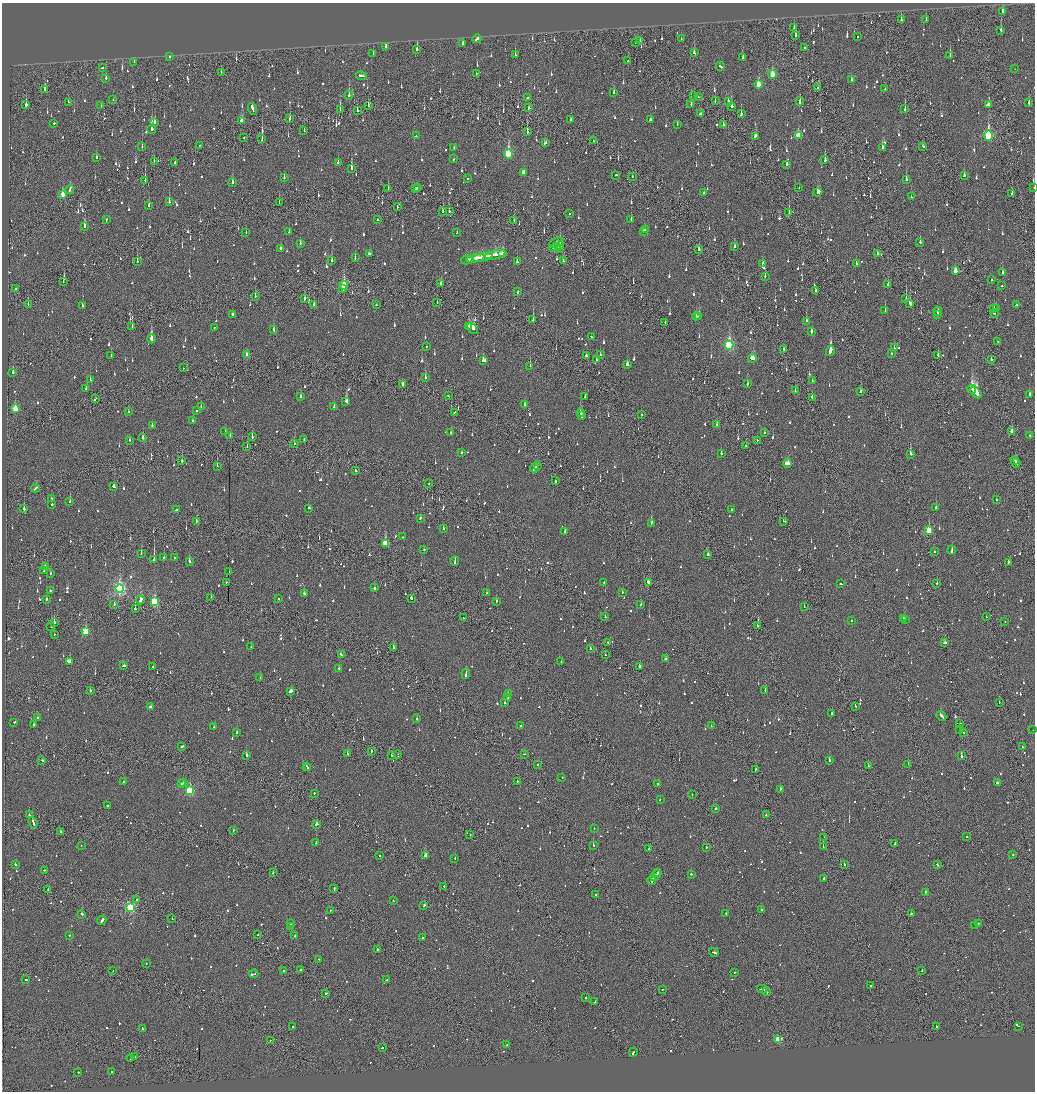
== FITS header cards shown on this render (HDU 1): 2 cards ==
NAXIS1  =                 2065
NAXIS2  =                 2179

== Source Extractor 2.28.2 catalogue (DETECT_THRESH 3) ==
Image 2065 x 2179 px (HDU 1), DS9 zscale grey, zoomed out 1/2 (1 PNG px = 2 x 2 image px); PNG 1037 x 1094 px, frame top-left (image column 1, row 2178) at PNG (2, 3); each listed source drawn as its Kron ellipse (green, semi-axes under 4 px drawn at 4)
Background -0.142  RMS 0.074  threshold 0.221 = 3 sigma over >= 5 px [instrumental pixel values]
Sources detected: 1624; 80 cannot appear on this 1/2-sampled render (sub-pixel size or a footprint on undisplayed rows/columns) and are neither listed nor drawn; of the other 1544, the 500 brightest by FLUX_AUTO listed and drawn (1044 fainter detections omitted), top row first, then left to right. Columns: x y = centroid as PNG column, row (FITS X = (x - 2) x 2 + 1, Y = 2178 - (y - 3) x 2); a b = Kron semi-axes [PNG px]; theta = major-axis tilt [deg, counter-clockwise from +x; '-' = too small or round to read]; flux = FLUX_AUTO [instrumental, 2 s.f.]
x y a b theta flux
1003 12 3 2 - 370
901 20 3 2 - 81
926 20 2 2 - 100
794 27 2 2 - 62
1001 30 3 2 - 370
795 36 3 2 - 100
857 36 2 1 - 140
477 39 4 2 - 140
681 39 2 1 - 220
640 40 3 2 - 61
635 42 3 2 - 80
463 43 3 2 - 93
386 47 3 2 - 130
805 47 2 1 - 80
417 49 3 2 - 260
373 53 3 1 - 59
694 53 3 2 - 92
515 55 3 2 - 75
950 56 3 1 - 95
170 57 2 2 - 98
743 58 3 2 - 100
628 61 2 1 - 65
134 62 3 1 - 61
720 66 4 2 - 160
102 68 2 2 - 60
1015 69 2 1 - 60
221 72 2 2 - 56
476 73 2 2 - 74
772 74 4 3 - 290
361 76 5 2 - 220
106 78 3 2 - 94
851 80 3 2 - 99
758 84 4 3 - 370
818 87 2 1 - 140
45 89 3 2 - 200
885 89 2 2 - 64
614 92 3 2 - 100
349 95 4 2 - 230
694 96 3 2 - 58
698 97 2 2 - 67
527 98 2 2 - 65
113 100 2 1 - 73
715 101 2 1 - 58
728 101 3 2 - 150
800 101 4 2 - 200
68 102 3 1 - 140
1029 103 3 2 - 110
691 104 3 1 - 100
26 105 2 2 - 430
988 105 3 2 - 120
101 106 2 2 - 190
368 106 2 1 - 81
731 106 3 2 - 450
529 108 3 2 - 80
252 109 6 2 -72 250
905 109 3 2 - 75
340 110 3 1 - 350
357 111 3 2 - 150
700 114 3 2 - 68
741 114 3 2 - 110
290 119 4 2 - 100
571 119 2 2 - 72
650 120 2 2 - 84
241 121 4 2 - 140
154 122 4 2 - 240
54 123 2 2 - 120
677 124 3 2 - 66
723 125 3 2 - 130
151 129 5 2 - 1100
304 131 2 1 - 58
527 132 4 2 - 230
988 135 5 3 - 1200
416 136 2 2 - 66
756 136 3 3 - 140
798 136 4 3 - 300
244 137 2 1 - 55
262 139 3 1 - 210
593 141 2 1 - 75
545 143 4 2 - 130
199 146 2 2 - 59
923 146 3 2 - 79
142 147 4 2 - 55
454 148 2 2 - 57
882 148 3 2 - 330
508 154 5 3 - 1100
97 158 3 2 - 62
454 159 3 2 - 78
825 160 3 2 - 190
154 161 2 1 - 74
175 162 2 1 - 61
338 162 2 2 - 110
787 164 2 2 - 160
351 168 3 2 - 380
523 173 3 3 - 100
616 175 2 2 - 190
964 175 3 2 - 77
284 177 3 2 - 110
632 177 2 2 - 62
468 179 2 2 - 66
906 180 3 2 - 140
145 181 3 1 - 230
233 182 3 2 - 190
417 187 2 1 - 100
799 187 2 2 - 66
388 188 2 1 - 110
1034 188 2 1 - 79
70 189 4 2 - 240
416 189 3 2 - 160
704 192 3 2 - 93
818 192 4 3 - 170
1012 194 3 2 - 180
63 195 4 2 - 170
911 197 2 2 - 59
169 202 2 2 - 400
279 202 2 1 - 62
149 206 3 2 - 100
397 207 2 1 - 69
449 211 2 2 - 76
443 212 3 2 - 70
789 212 3 1 - 160
569 214 2 2 - 91
631 219 2 2 - 56
106 220 3 2 - 72
377 220 2 2 - 530
514 220 3 2 - 110
84 226 4 2 - 190
645 230 2 2 - 83
644 231 2 2 - 56
246 232 2 2 - 74
289 232 2 2 - 67
457 233 2 1 - 77
920 242 2 2 - 260
300 243 2 2 - 86
556 243 8 4 23 63
560 246 4 2 - 170
555 247 6 2 22 200
734 247 3 2 - 83
560 248 2 1 - 340
281 249 3 2 - 70
699 249 3 2 - 240
503 253 4 3 - 250
877 253 3 2 - 66
370 254 4 2 - 120
495 255 11 2 10 470
482 257 10 3 10 440
355 258 3 2 - 80
476 258 9 2 10 350
467 260 6 2 16 210
137 261 3 2 - 110
332 261 3 2 - 110
564 261 3 2 - 70
517 262 2 2 - 330
763 263 3 2 - 63
856 264 2 2 - 89
955 271 4 2 - 190
1002 272 2 2 - 130
765 276 3 2 - 130
991 280 2 2 - 570
63 282 2 1 - 58
441 284 3 2 - 57
344 285 4 3 - 740
888 285 3 2 - 170
1002 286 2 2 - 280
15 289 2 2 - 59
343 289 2 2 - 55
815 290 2 2 - 83
518 292 2 2 - 73
255 296 3 1 - 66
906 298 3 1 - 170
304 299 2 2 - 240
437 302 2 1 - 54
28 304 3 2 - 76
910 304 3 2 - 200
314 305 3 2 - 130
376 305 2 2 - 100
1016 305 3 2 - 94
82 306 3 2 - 96
994 309 2 2 - 96
996 309 2 1 - 150
885 311 2 2 - 190
938 311 5 2 - 220
994 313 2 2 - 140
232 314 2 2 - 99
937 314 2 1 - 72
696 316 4 2 - 63
699 317 3 2 - 210
533 320 3 2 - 120
806 321 3 2 - 190
665 322 2 1 - 73
132 326 3 1 - 150
468 326 4 2 - 300
214 327 2 2 - 82
473 329 6 3 -50 460
273 330 3 2 - 86
811 332 3 2 - 190
591 337 2 2 - 110
151 339 5 2 - 520
998 341 2 2 - 59
729 345 4 3 - 1600
426 346 2 1 - 110
894 348 2 2 - 96
784 349 4 2 - 190
830 351 5 2 - 1600
891 354 2 2 - 98
111 355 2 2 - 60
247 355 3 2 - 72
600 355 2 2 - 70
938 355 2 1 - 74
586 356 2 2 - 83
753 358 4 3 - 270
991 359 2 2 - 240
483 360 3 3 - 200
596 360 2 2 - 72
627 365 3 2 - 180
530 366 2 1 - 170
183 368 2 1 - 65
13 372 3 2 - 160
425 378 2 2 - 94
90 380 2 1 - 70
812 381 2 2 - 56
403 384 3 2 - 81
747 384 3 2 - 200
86 389 2 2 - 57
972 389 4 4 - 1600
795 391 2 1 - 70
860 391 3 2 - 130
976 393 7 2 -43 3000
1029 395 3 2 - 100
300 396 3 2 - 480
448 396 2 2 - 73
585 397 2 2 - 61
812 398 4 2 - 170
95 399 3 2 - 96
346 402 3 2 - 560
524 405 3 2 - 67
334 406 3 2 - 90
201 407 3 2 - 96
15 409 4 3 - 450
196 411 2 2 - 140
128 412 2 2 - 310
454 412 2 2 - 82
580 413 4 2 - 170
642 414 2 1 - 93
582 416 2 2 - 90
193 421 2 2 - 69
717 424 2 2 - 110
152 425 2 2 - 89
225 431 3 2 - 91
1012 432 3 2 - 200
451 433 2 2 - 81
765 433 2 2 - 59
230 435 3 2 - 55
1030 435 2 2 - 56
252 437 2 1 - 75
143 438 2 2 - 340
129 440 2 2 - 68
304 440 3 2 - 110
757 440 2 1 - 79
295 444 2 2 - 59
746 446 2 2 - 61
247 447 3 2 - 69
462 452 2 2 - 72
721 453 3 2 - 65
910 454 3 2 - 300
182 461 2 2 - 360
1015 461 3 1 - 100
787 463 4 3 - 360
1016 463 5 2 - 150
538 465 2 1 - 82
217 466 3 2 - 250
535 468 5 2 - 270
355 470 2 2 - 120
555 481 2 2 - 120
429 483 2 2 - 55
114 487 3 2 - 86
36 488 4 2 - 130
51 498 2 2 - 85
996 500 2 2 - 65
70 501 2 2 - 120
52 504 2 2 - 210
936 507 2 2 - 250
309 508 2 2 - 75
24 509 3 2 - 310
732 509 2 2 - 55
176 510 2 2 - 60
420 518 2 2 - 110
196 521 3 2 - 81
784 521 3 2 - 110
651 523 3 2 - 240
443 529 2 2 - 71
929 530 3 3 - 560
565 531 3 2 - 120
402 537 2 2 - 58
385 543 4 3 - 550
424 549 2 2 - 120
952 550 4 2 - 150
934 551 2 2 - 120
141 553 3 2 - 210
708 555 3 2 - 360
164 558 2 2 - 190
174 558 2 1 - 130
154 560 3 2 - 1200
189 561 2 2 - 200
455 561 5 2 - 130
1008 562 3 2 - 64
45 566 2 2 - 61
44 571 2 2 - 120
229 572 2 2 - 55
51 574 2 2 - 78
226 582 2 2 - 70
604 582 2 2 - 98
648 582 4 2 - 150
937 583 2 1 - 190
841 584 3 2 - 150
120 588 4 3 - 2900
374 588 2 2 - 590
50 590 2 2 - 120
622 592 2 2 - 54
487 593 2 2 - 120
304 594 3 2 - 210
211 597 2 2 - 65
411 598 2 2 - 180
46 599 2 2 - 63
278 599 2 1 - 66
141 600 4 2 - 320
496 601 2 2 - 100
154 602 4 3 - 1200
114 604 2 2 - 120
641 604 2 2 - 61
804 607 2 2 - 130
135 609 2 1 - 210
605 617 2 2 - 78
986 617 2 1 - 60
464 618 3 2 - 63
903 618 2 2 - 130
905 619 2 1 - 190
851 621 2 1 - 68
1005 622 2 2 - 61
54 623 3 2 - 130
758 625 2 1 - 90
51 627 2 1 - 130
86 632 3 3 - 570
54 634 2 1 - 110
608 642 2 1 - 75
944 643 3 2 - 100
251 647 2 2 - 64
393 648 2 2 - 60
590 648 2 2 - 91
341 655 3 2 - 95
605 655 2 1 - 74
666 659 2 2 - 70
561 661 2 2 - 160
69 662 4 2 - 210
123 666 4 2 - 93
639 666 2 2 - 74
153 667 2 2 - 140
339 668 2 2 - 54
466 673 5 2 - 230
260 677 2 2 - 56
765 690 2 2 - 150
90 691 2 2 - 130
291 691 3 2 - 180
508 693 2 2 - 140
508 698 2 2 - 81
999 702 2 2 - 77
505 703 2 2 - 73
855 706 2 2 - 54
151 707 3 2 - 120
832 713 2 2 - 69
941 716 5 2 - 190
37 718 2 2 - 120
417 719 2 2 - 140
14 722 2 1 - 320
960 723 2 2 - 70
33 724 2 2 - 71
520 726 2 2 - 100
711 726 2 2 - 69
214 727 2 2 - 78
960 730 2 2 - 160
1033 730 2 2 - 100
237 732 2 2 - 77
963 732 2 1 - 66
182 746 3 2 - 82
1022 747 3 2 - 55
371 751 2 1 - 260
347 754 3 2 - 130
398 754 2 1 - 130
524 754 2 2 - 64
246 755 2 2 - 320
392 755 2 2 - 130
961 756 2 2 - 320
42 760 2 2 - 150
829 760 2 2 - 480
908 764 2 1 - 160
538 765 2 2 - 60
306 766 2 2 - 200
868 766 2 2 - 81
307 768 2 2 - 110
756 769 2 2 - 83
562 778 2 2 - 57
517 781 2 2 - 57
124 782 2 2 - 70
183 782 2 2 - 71
997 783 3 2 - 64
181 784 2 2 - 69
658 784 2 2 - 89
780 789 3 2 - 210
190 791 3 3 - 1100
314 793 2 2 - 110
692 795 2 2 - 82
660 799 2 2 - 54
107 806 2 2 - 81
716 808 2 1 - 82
29 815 2 2 - 90
766 815 2 2 - 60
33 822 6 2 -67 220
317 824 3 2 - 210
594 828 2 2 - 61
233 830 2 2 - 69
61 831 2 2 - 140
470 835 2 1 - 72
967 836 2 2 - 89
824 837 2 1 - 56
316 843 2 2 - 160
895 844 2 2 - 100
81 845 2 1 - 85
593 845 2 2 - 270
706 847 2 2 - 180
823 847 2 2 - 110
649 848 3 2 - 77
379 855 2 1 - 110
425 855 3 2 - 620
1013 855 2 2 - 55
455 858 2 2 - 60
15 864 2 2 - 100
937 864 3 2 - 130
844 865 2 1 - 340
44 870 2 2 - 57
273 873 2 2 - 140
658 873 2 2 - 110
691 874 2 1 - 130
656 875 6 2 49 320
824 879 3 2 - 160
652 881 4 2 - 320
444 886 2 2 - 69
334 889 3 2 - 150
48 890 2 2 - 61
925 893 4 2 - 130
596 894 2 2 - 59
137 899 2 1 - 71
393 900 2 1 - 87
424 905 3 2 - 110
130 908 3 3 - 1700
330 910 2 1 - 160
761 910 2 1 - 220
726 913 2 2 - 57
82 914 2 2 - 170
911 914 3 2 - 130
172 918 2 1 - 64
102 920 5 2 - 180
978 923 2 1 - 100
291 924 2 2 - 56
975 925 2 2 - 140
291 927 2 2 - 180
69 935 2 2 - 76
258 935 2 1 - 95
295 936 2 2 - 310
422 938 2 2 - 96
377 949 2 2 - 86
714 952 5 2 - 200
318 959 2 2 - 64
146 963 2 2 - 72
300 970 2 2 - 310
922 970 3 2 - 110
113 971 2 1 - 72
283 971 2 2 - 200
735 972 2 2 - 200
254 974 5 2 - 250
26 980 2 2 - 130
387 980 3 2 - 95
871 986 2 1 - 91
662 989 2 1 - 71
762 989 5 2 - 250
767 992 2 2 - 270
326 993 2 2 - 110
586 998 2 2 - 120
595 1002 2 1 - 260
292 1026 2 2 - 150
936 1026 2 2 - 99
1018 1026 2 2 - 84
142 1029 3 2 - 260
778 1039 3 3 - 610
270 1040 2 1 - 55
507 1045 3 2 - 140
382 1048 2 2 - 100
633 1052 4 2 - 180
135 1057 2 1 - 180
131 1058 2 2 - 58
78 1072 2 2 - 160
111 1072 2 2 - 66
At the frame edge (FLAGS 8, measured only in part): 2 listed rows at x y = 1034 188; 1033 730
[1044 fainter detections neither listed nor drawn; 80 sub-pixel or undisplayed-footprint detections neither listed nor drawn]